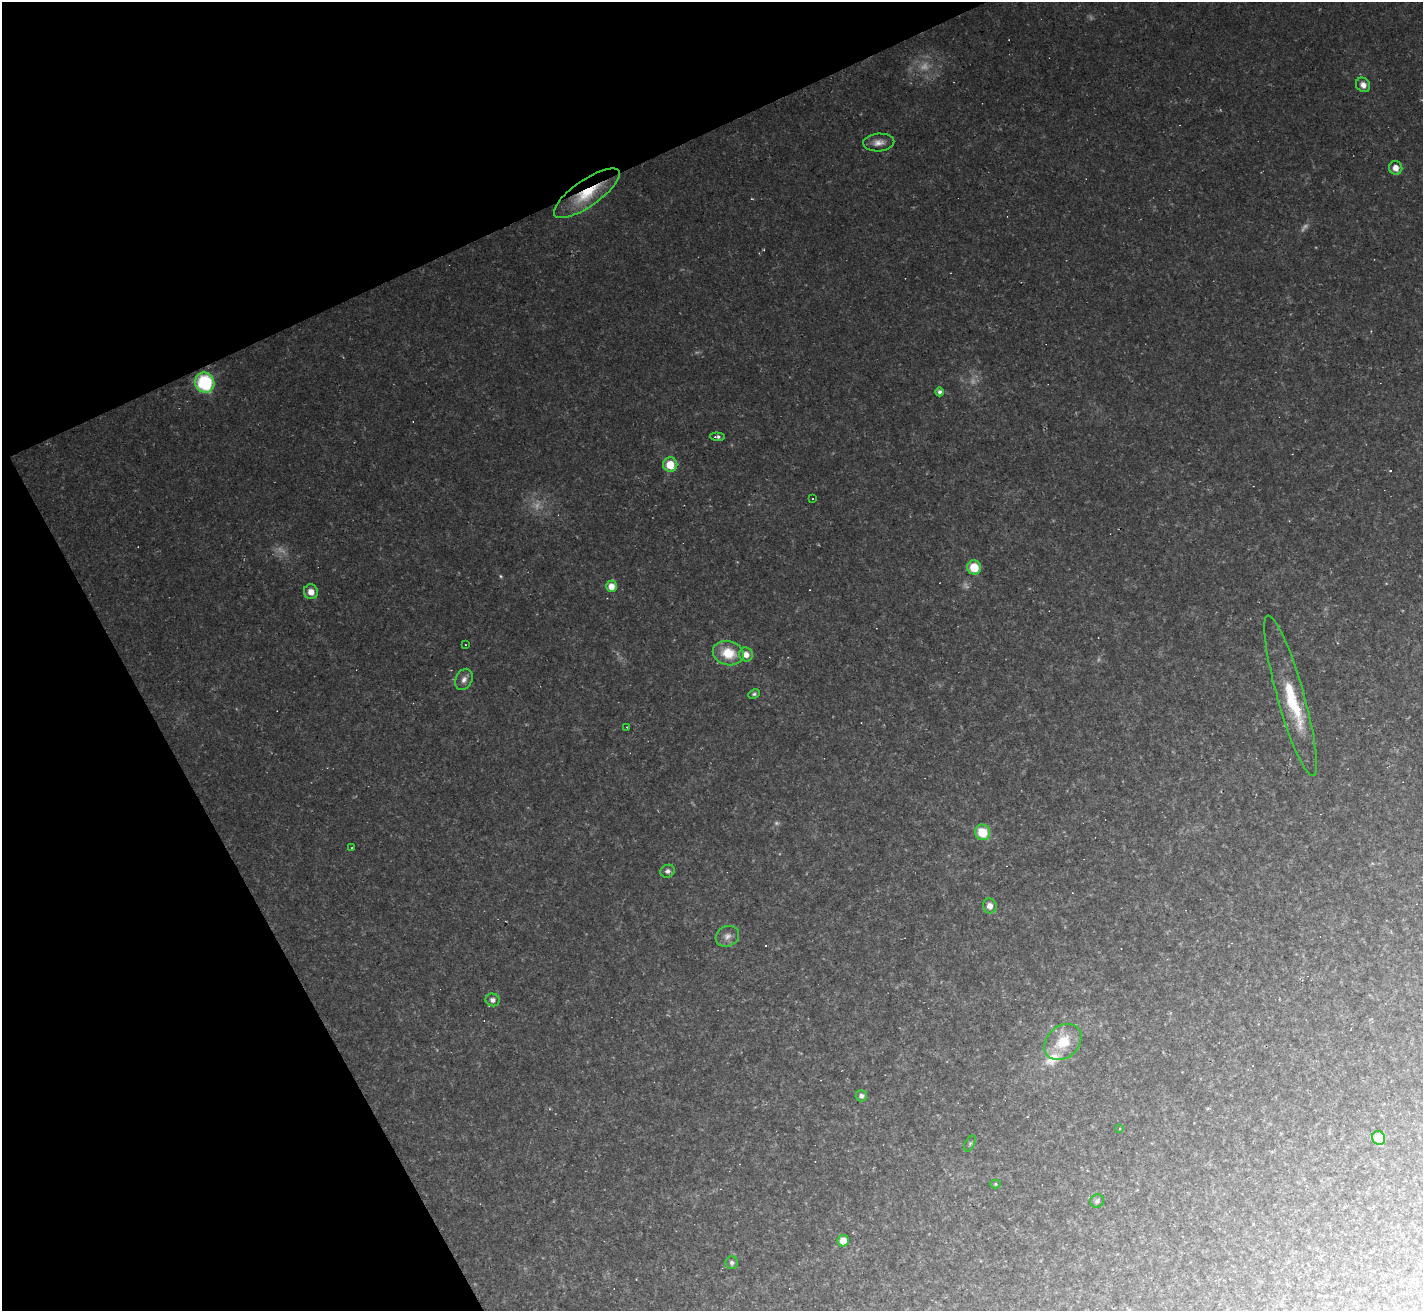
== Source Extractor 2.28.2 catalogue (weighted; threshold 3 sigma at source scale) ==
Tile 5 of 4 x 4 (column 1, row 2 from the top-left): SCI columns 1-1421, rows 2903-4211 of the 5683 x 5672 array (HDU 1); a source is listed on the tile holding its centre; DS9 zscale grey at full resolution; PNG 1425 x 1313 px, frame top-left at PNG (2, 2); each listed source drawn as its Kron ellipse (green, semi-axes under 4 px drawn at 4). Shown black and unused: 23% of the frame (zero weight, under 2 of 3 exposures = <1% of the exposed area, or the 3 px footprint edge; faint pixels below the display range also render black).
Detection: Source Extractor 2.28.2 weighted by HDU 2 'WHT'; one run over the whole footprint, this tile lists its part. Background 0.0489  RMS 0.0076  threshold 0.0342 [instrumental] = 3 sigma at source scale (4.5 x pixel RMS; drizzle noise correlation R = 1.50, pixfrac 1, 0.05/0.05 arcsec/px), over >= 5 px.
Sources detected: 53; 12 too faint to see at this stretch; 5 cosmic-ray / hot-pixel residue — neither listed nor drawn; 2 inside a brighter listed object's ellipse — not listed separately; the other 34 listed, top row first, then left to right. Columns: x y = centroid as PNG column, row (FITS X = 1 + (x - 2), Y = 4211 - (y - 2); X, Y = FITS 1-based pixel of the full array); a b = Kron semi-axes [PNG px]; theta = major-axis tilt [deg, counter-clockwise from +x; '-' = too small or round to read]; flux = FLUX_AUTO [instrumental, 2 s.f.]
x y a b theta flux
1363 85 7 6 - 5.2
879 142 16 9 4 6.1
1396 168 7 6 - 7
587 193 39 13 35 37
205 383 10 9 - 65
939 392 4 4 - 2.3
717 437 7 4 -5 2.2
670 465 7 7 - 16
813 499 2 2 - 0.58
974 567 7 7 - 19
611 586 6 5 - 9.3
311 592 7 7 - 7.2
465 645 2 2 - 0.5
728 653 15 12 -14 20
746 654 7 6 - 6.2
464 679 11 8 64 4.3
754 694 6 4 27 1.6
1291 696 83 13 -74 44
627 727 3 2 - 0.9
982 832 8 7 - 21
352 848 3 2 - 0.54
668 871 7 6 - 2.7
990 906 7 7 - 5.5
727 936 12 10 28 5.1
493 1000 7 6 - 3.4
1063 1042 20 16 44 26
861 1096 5 5 - 3
1120 1128 3 3 - 1.7
1379 1138 7 6 - 16
970 1143 8 4 63 1.5
996 1184 5 4 - 1.1
1097 1201 7 6 - 2.4
843 1241 6 6 - 9
732 1263 6 6 - 2.3
Overlapping masked pixels (flux is a lower limit): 1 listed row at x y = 587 193